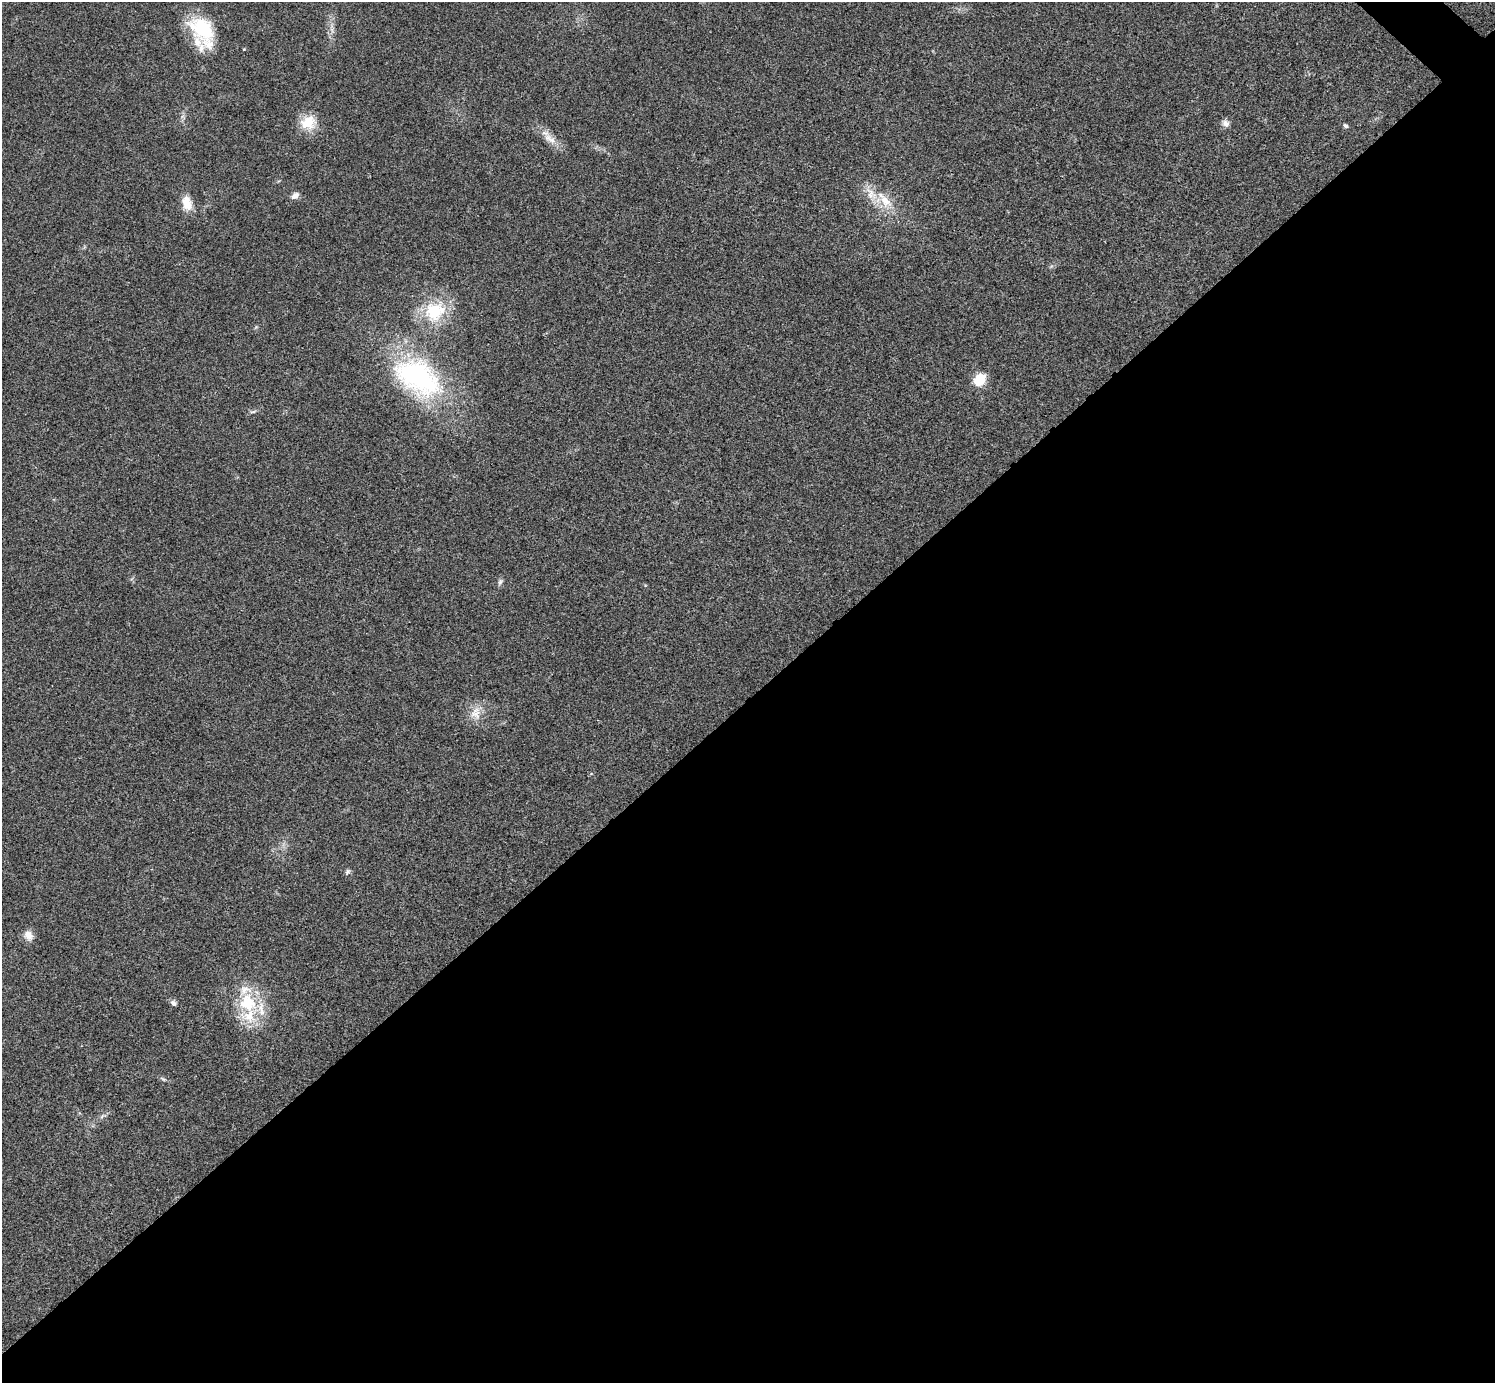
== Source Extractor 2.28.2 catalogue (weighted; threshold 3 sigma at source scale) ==
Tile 15 of 4 x 4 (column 3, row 4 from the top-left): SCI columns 2994-4486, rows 301-1681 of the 5983 x 5983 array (HDU 1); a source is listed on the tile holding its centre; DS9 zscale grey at full resolution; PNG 1497 x 1385 px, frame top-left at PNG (2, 2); no overlay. Shown black and unused: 50% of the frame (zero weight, under 3 of 4 exposures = <1% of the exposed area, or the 3 px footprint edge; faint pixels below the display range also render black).
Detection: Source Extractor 2.28.2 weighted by HDU 2 'WHT'; one run over the whole footprint, this tile lists its part. Background 0.0192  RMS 0.004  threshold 0.0179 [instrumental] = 3 sigma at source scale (4.5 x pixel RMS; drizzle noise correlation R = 1.50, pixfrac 1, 0.05/0.05 arcsec/px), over >= 5 px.
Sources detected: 25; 6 inside a brighter listed object's ellipse — not listed separately; the other 19 listed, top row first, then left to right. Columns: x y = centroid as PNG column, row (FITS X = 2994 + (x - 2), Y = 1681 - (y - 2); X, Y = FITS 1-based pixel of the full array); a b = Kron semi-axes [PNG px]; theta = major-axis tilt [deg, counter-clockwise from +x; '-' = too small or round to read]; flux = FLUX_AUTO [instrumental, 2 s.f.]
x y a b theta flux
202 28 35 23 -39 21
308 122 20 18 19 8.4
1226 123 10 8 -38 1.9
1346 126 6 5 - 0.89
550 139 22 9 -36 4.6
295 196 10 7 29 2
885 201 22 12 -48 7.6
187 203 18 11 -76 5.8
435 311 30 26 35 19
417 377 69 42 -33 67
979 380 16 12 57 7.4
253 412 9 4 13 0.75
500 582 9 5 70 1
475 713 19 14 89 5.5
347 872 8 5 45 0.84
28 935 14 11 -56 3.1
173 1003 9 7 -33 1.3
248 1003 33 24 -58 20
163 1079 8 4 -35 0.69